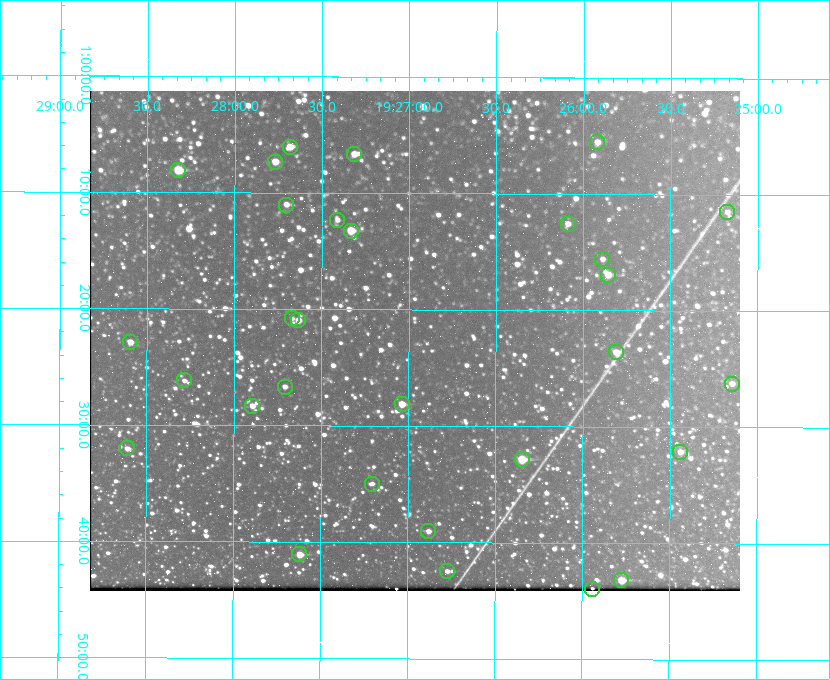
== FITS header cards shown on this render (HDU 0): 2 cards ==
NAXIS1  =                  650 / Width of table row in bytes
NAXIS2  =                  500 / Number of rows in table

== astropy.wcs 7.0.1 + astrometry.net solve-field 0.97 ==
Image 650 x 500 px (HDU 0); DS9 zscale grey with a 90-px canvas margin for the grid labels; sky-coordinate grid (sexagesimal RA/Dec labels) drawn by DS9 from the SOLVED WCS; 30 Tycho-2 reference stars matched to detected sources circled (green)
Header WCS: none
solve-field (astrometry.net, Tycho-2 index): SOLVED blind (the file carries no WCS)
Solved WCS: RA---TAN-SIP/DEC--TAN-SIP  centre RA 19:26:58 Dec +01:23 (291.74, +1.38 deg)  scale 5.16 arcsec/px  FOV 55.9' x 43.0'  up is +180 deg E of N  parity flipped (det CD > 0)
(file carries no celestial WCS; the grid is the blind solution)
Tycho-2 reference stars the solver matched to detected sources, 30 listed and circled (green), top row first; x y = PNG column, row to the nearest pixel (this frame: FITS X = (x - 90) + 1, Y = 500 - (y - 91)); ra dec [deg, ICRS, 3 dp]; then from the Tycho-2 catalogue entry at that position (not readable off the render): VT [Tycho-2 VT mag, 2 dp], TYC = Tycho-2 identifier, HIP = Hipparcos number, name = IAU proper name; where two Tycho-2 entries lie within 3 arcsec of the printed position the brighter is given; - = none
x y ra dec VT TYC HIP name
597 142 291.480 +1.092 11.69 465-523-1 - -
290 147 291.921 +1.101 10.89 465-1942-1 - -
354 154 291.829 +1.111 10.78 465-2030-1 - -
275 162 291.942 +1.122 10.76 465-1161-1 - -
178 170 292.081 +1.135 10.24 465-979-1 - -
286 205 291.926 +1.184 11.49 465-1994-1 - -
727 212 291.294 +1.191 12.55 465-657-1 - -
337 220 291.853 +1.206 11.17 465-1444-1 - -
568 224 291.522 +1.209 11.81 465-867-1 - -
351 231 291.833 +1.221 9.77 465-1968-1 - -
602 259 291.472 +1.260 11.72 465-772-1 - -
608 275 291.465 +1.282 11.06 465-140-1 - -
292 318 291.918 +1.346 12.72 465-661-1 - -
298 320 291.908 +1.350 10.94 465-1840-1 - -
130 342 292.148 +1.381 10.77 465-611-1 - -
616 352 291.453 +1.393 11.17 465-261-1 - -
184 380 292.071 +1.436 12.12 465-1311-1 - -
732 384 291.287 +1.437 11.86 465-1616-1 - -
285 387 291.927 +1.444 11.17 465-873-1 - -
402 404 291.759 +1.468 10.00 465-530-1 - -
252 406 291.973 +1.472 10.69 465-577-1 - -
127 448 292.152 +1.534 10.91 465-857-1 - -
680 452 291.360 +1.535 11.71 465-397-1 - -
522 459 291.587 +1.547 9.51 465-596-1 - -
372 484 291.801 +1.583 12.28 465-1290-1 - -
428 531 291.720 +1.651 11.47 465-675-1 - -
299 554 291.905 +1.685 9.70 465-808-1 - -
447 571 291.693 +1.708 12.07 465-703-1 - -
621 580 291.444 +1.720 9.41 465-672-1 - -
592 589 291.485 +1.732 11.91 465-185-1 - -